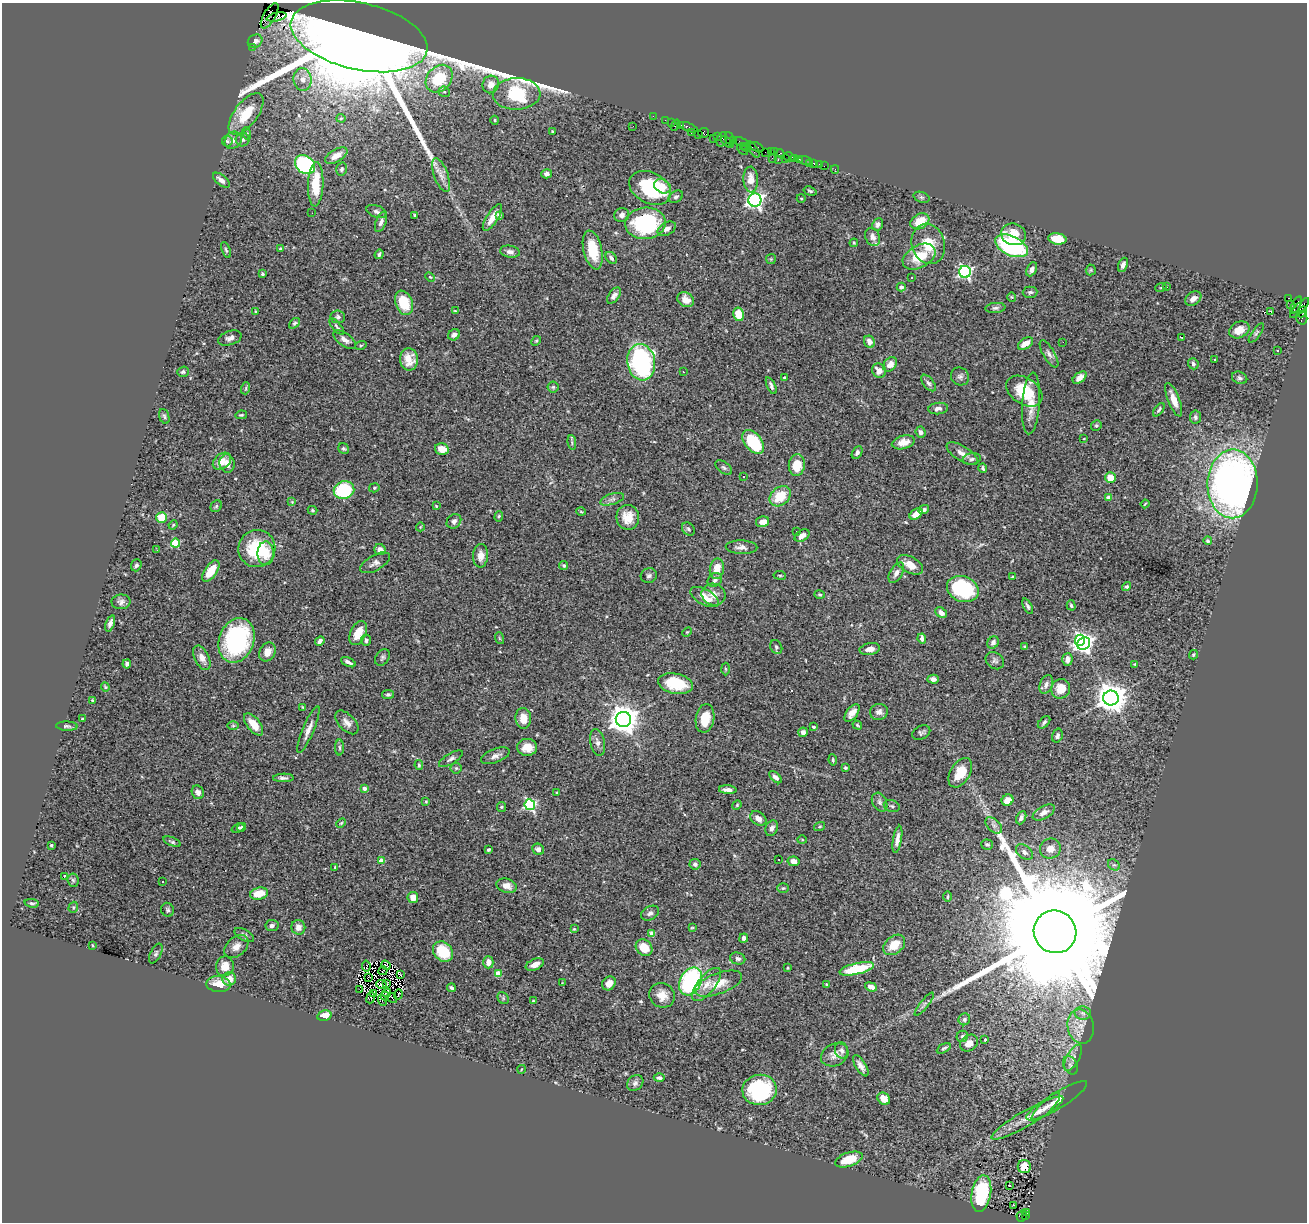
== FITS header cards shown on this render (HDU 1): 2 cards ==
NAXIS1  =                 1305
NAXIS2  =                 1220

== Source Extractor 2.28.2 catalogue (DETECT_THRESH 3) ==
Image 1305 x 1220 px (HDU 1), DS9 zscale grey, 1 PNG px = 1 image px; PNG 1309 x 1224 px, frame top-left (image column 1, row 1220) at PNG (2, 3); each listed source drawn as its Kron ellipse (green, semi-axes under 4 px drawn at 4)
Background 1.67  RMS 0.056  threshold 0.168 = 3 sigma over >= 5 px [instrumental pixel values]
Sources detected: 423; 2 with non-positive FLUX_AUTO (blend fragments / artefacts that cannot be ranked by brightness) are neither listed nor drawn; the other 421 listed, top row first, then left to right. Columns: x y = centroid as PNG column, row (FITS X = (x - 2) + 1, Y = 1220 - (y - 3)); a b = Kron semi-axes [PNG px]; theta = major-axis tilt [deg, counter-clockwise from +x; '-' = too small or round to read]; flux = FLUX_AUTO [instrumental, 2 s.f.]
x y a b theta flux
270 16 14 6 60 1100
277 17 10 4 12 760
359 36 70 33 -13 49000
255 41 8 6 32 18
252 47 2 2 - 33
439 79 15 12 49 170
303 80 11 9 -83 28
491 84 9 8 - 33
444 92 6 5 - 6.8
517 94 24 16 2 430
246 114 24 11 53 120
653 116 2 2 - 34
341 118 4 4 - 4
495 120 4 4 - 3.9
665 120 2 2 - 55
671 122 2 2 - 44
676 125 6 2 56 230
633 126 2 2 - 2.7
681 126 3 3 - 120
688 127 9 3 -22 340
553 132 3 3 - 4.1
246 133 6 4 -72 5.4
691 133 3 2 - 91
703 133 5 5 - 250
698 135 3 2 - 170
718 136 4 3 - 110
714 138 3 2 - 41
722 139 7 5 69 500
730 139 7 3 -67 180
233 140 9 8 - 21
243 140 7 7 - 9.9
227 141 5 5 - 6.2
733 141 4 3 - 220
727 142 7 3 -38 350
741 142 8 2 -18 370
743 146 4 3 - 280
747 147 4 3 - 150
757 147 7 3 -25 220
743 149 6 2 -43 380
753 150 9 3 -58 290
771 151 3 3 - 76
765 152 2 2 - 100
774 152 3 3 - 100
780 153 4 3 - 130
336 156 12 6 30 36
789 157 5 4 - 230
772 158 2 2 - 120
785 158 3 2 - 110
795 158 2 2 - 74
778 160 3 2 - 230
799 160 3 3 - 120
805 160 7 3 -11 78
814 163 4 3 - 170
809 164 2 2 - 25
819 164 2 2 - 14
305 165 11 8 -38 460
824 166 2 2 - 46
342 169 6 5 - 7.1
835 169 4 2 - 20
546 174 5 4 - 11
441 175 18 7 -70 30
751 179 13 7 -87 36
221 180 10 5 -39 19
316 184 22 7 88 110
663 186 9 6 -30 30
650 188 22 15 -27 280
810 191 7 4 -17 6.3
676 197 8 5 31 9.3
922 197 8 5 -19 7.4
801 198 4 3 - 2.9
755 200 6 6 - 1300
377 212 10 6 -20 12
312 213 2 2 - 3.3
415 215 4 4 - 4.6
499 215 4 4 - 13
622 215 7 7 - 16
492 217 15 5 57 43
920 221 10 7 30 79
381 222 11 5 69 16
645 223 20 15 5 340
878 224 7 5 67 13
667 229 10 6 30 17
1013 234 12 10 -18 62
873 237 9 7 -65 21
1057 239 9 5 -9 110
854 243 4 4 - 4
928 244 20 16 -72 92
1011 246 17 9 -25 470
281 249 4 3 - 9.1
226 250 8 4 -71 5.9
593 250 20 9 -77 99
510 252 10 6 -10 16
379 254 5 3 - 6.2
919 257 18 11 29 110
611 258 6 5 - 13
771 259 5 5 - 4.5
1123 265 7 4 68 14
1032 269 7 4 63 15
1091 270 5 5 - 5
965 272 6 6 - 750
263 274 4 4 - 7.5
430 277 5 3 - 3.7
912 277 3 3 - 14
901 287 4 4 - 9.5
1161 287 5 3 - 3.6
1166 287 2 2 - 3.1
1030 292 7 5 1 8.6
614 296 9 5 54 16
1012 297 4 4 - 3.8
1193 298 9 6 35 21
1289 298 4 3 - 730
686 300 9 7 -29 35
404 303 13 8 -68 110
1290 304 2 2 - 27
1296 305 9 3 63 220
995 308 10 5 4 9.3
1300 308 13 4 47 790
256 311 3 2 - 3.4
455 311 4 3 - 4
1270 311 3 2 - 320
1302 312 6 4 64 580
738 314 7 5 -80 66
338 317 7 6 - 9.3
1302 318 7 5 -75 400
294 323 6 4 41 6.5
337 327 10 3 -51 7
1239 330 10 8 25 42
1256 333 11 4 54 8.2
454 335 6 5 - 15
1181 337 4 2 - 5.6
230 338 12 7 18 17
345 340 13 6 -36 23
536 341 5 4 - 4.5
869 342 6 5 - 24
1063 342 3 2 - 2.8
1025 344 8 5 34 46
361 345 6 3 18 3.8
1277 351 3 3 - 5.9
1049 354 15 6 -59 16
409 359 11 9 -83 43
1214 359 3 3 - 6.8
641 362 18 14 -82 630
890 364 8 6 52 36
1193 364 6 5 - 10
879 371 7 6 - 32
183 372 6 5 - 7.9
683 372 3 2 - 8.7
960 376 9 8 - 12
784 377 3 2 - 4.6
1080 378 8 5 36 21
1240 378 8 6 -23 8.8
928 383 10 5 -52 11
771 386 9 4 -66 9.7
553 387 5 5 - 5.8
246 388 6 4 72 5
1024 391 20 13 -33 120
1174 400 18 6 -69 40
1031 403 31 9 86 63
938 409 10 5 7 16
1159 410 8 3 53 6.4
241 415 6 4 8 4.2
164 416 8 5 -71 7.1
1195 417 6 5 - 11
1096 425 5 5 - 5.6
921 432 6 5 - 13
1084 439 4 3 - 2.9
572 442 7 3 -85 5.2
753 442 14 8 -52 240
903 442 11 6 15 36
344 449 6 5 - 6.1
442 449 7 5 -14 42
857 453 7 5 59 13
962 454 18 7 -32 27
972 459 9 5 9 10
222 461 10 7 39 36
227 463 9 7 -79 24
797 465 11 8 82 79
724 467 9 5 -37 9.3
983 468 5 4 - 7.1
743 477 3 2 - 4.1
1110 478 5 5 - 45
1233 484 34 25 89 2000
374 488 5 4 - 4.9
344 490 10 9 - 300
780 496 12 8 42 97
1109 498 4 4 - 43
612 499 12 5 17 15
292 502 4 4 - 4.5
1145 504 4 2 - 3.7
216 506 6 5 - 6.5
436 506 4 3 - 4
312 510 5 4 - 4.9
924 510 5 4 - 13
581 512 5 3 - 3.3
916 514 7 4 33 38
499 516 5 4 - 5.5
628 517 12 11 - 51
162 518 5 5 - 74
454 521 8 6 45 15
763 522 7 5 12 25
173 525 4 3 - 3.3
420 527 4 3 - 2.5
688 529 7 5 -51 8.1
796 531 2 2 - 6.4
802 536 8 5 32 28
1208 541 4 3 - 7.1
175 543 4 4 - 170
741 547 16 7 -2 21
257 549 19 18 - 200
157 550 3 2 - 4.9
380 550 6 5 - 24
266 553 12 8 90 66
481 556 12 7 86 31
375 563 16 7 29 20
136 565 6 5 - 8.1
564 565 4 4 - 6.5
910 565 14 8 -28 44
717 569 10 7 79 46
211 571 12 6 55 77
896 573 11 6 59 19
780 575 6 3 -8 3.9
649 576 8 7 - 10
1012 577 3 3 - 3.5
715 580 8 6 42 10
1127 586 5 4 - 7.3
963 589 16 12 -23 300
714 595 12 11 - 32
820 595 5 4 - 5
705 597 15 7 -29 52
121 602 9 7 2 14
1071 605 5 4 - 5.4
1028 606 8 3 -64 7.6
941 613 6 4 -43 22
110 623 8 4 70 16
687 632 5 3 - 3.6
358 633 13 7 64 54
499 638 6 3 -71 3.9
922 639 5 4 - 18
237 640 23 17 69 520
366 640 5 5 - 10
1080 640 6 5 - 560
320 641 5 3 - 12
993 643 6 5 - 17
1084 644 7 6 - 1200
776 647 7 5 -62 7.8
1025 647 3 3 - 5.7
870 649 10 6 10 24
267 652 10 7 64 32
1193 655 5 4 - 5.1
382 657 9 6 55 9.2
202 658 13 7 -63 27
1067 660 6 5 - 25
995 661 10 8 -35 13
348 662 8 3 -26 12
127 664 4 4 - 8.5
1135 664 4 3 - 3.2
725 669 6 4 -88 5.2
933 679 5 4 - 14
675 684 18 10 -12 130
1046 684 10 6 70 15
105 687 4 4 - 4.3
1061 689 10 9 - 59
388 694 6 4 8 7
1111 698 7 7 - 5800
92 700 3 3 - 3.5
302 707 4 3 - 2.7
879 712 9 8 - 16
852 713 10 5 52 26
523 718 10 8 -84 43
705 718 14 9 80 67
82 719 3 3 - 3.6
623 719 7 7 - 5500
347 722 14 8 -46 23
1044 722 7 4 45 8.1
254 724 13 6 -52 50
857 725 5 3 - 4.4
67 726 11 4 -3 9.1
233 726 6 4 0 4.9
814 727 4 3 - 5.2
308 729 25 5 67 30
803 732 5 4 - 15
921 733 9 6 25 9.2
1057 736 7 5 74 11
597 742 13 7 -78 19
340 747 8 4 -89 6.5
527 747 10 8 0 45
495 756 15 7 20 18
451 759 13 5 31 13
833 760 5 4 - 6
419 765 5 3 - 5.4
456 768 5 5 - 6.8
845 768 3 3 - 5.2
960 773 16 9 59 82
775 777 7 4 -45 13
283 778 10 4 1 12
364 788 4 4 - 16
728 790 9 4 -3 17
198 792 7 6 - 15
556 793 3 2 - 2.8
1008 800 6 5 - 36
426 802 4 3 - 3.4
880 802 10 7 -62 13
530 805 5 5 - 520
737 805 5 4 - 4.4
892 806 8 6 -18 8.8
501 807 5 4 - 4.7
1044 812 12 6 29 23
758 818 9 6 -38 24
1021 818 7 4 65 14
341 823 5 4 - 4.6
994 825 10 6 -45 14
241 827 4 3 - 5.3
820 827 6 3 19 4.4
238 828 7 4 22 6
772 828 8 6 67 16
897 839 14 4 80 21
802 840 4 4 - 3.8
172 842 9 4 -21 7.4
51 845 3 3 - 6
987 845 6 5 - 6.5
538 849 6 5 - 16
1050 849 10 10 - 37
488 850 3 3 - 6.1
1024 852 9 6 -41 18
779 859 3 2 - 4.6
382 861 4 4 - 51
793 861 6 4 -12 39
695 864 5 5 - 9.6
1114 865 6 5 - 8.2
335 867 3 3 - 3.4
64 877 3 2 - 32
73 880 7 5 -84 7.8
163 881 3 3 - 7.5
507 886 10 7 -16 30
783 888 6 5 - 5.3
259 894 9 6 14 71
413 897 5 5 - 32
948 897 5 3 - 4.4
32 903 7 4 -7 7.4
73 907 6 4 72 5.1
167 910 7 6 - 8
650 913 9 6 30 14
272 925 6 5 - 13
298 927 7 7 - 24
692 928 4 2 - 3.1
574 929 3 3 - 3.7
1055 932 22 21 - 220000
652 934 4 4 - 59
244 935 11 5 -30 12
744 938 5 4 - 11
93 945 3 2 - 3.1
894 945 12 8 40 67
236 947 14 9 42 30
644 948 9 7 -44 63
443 952 11 9 -46 130
156 954 10 5 63 9.4
738 959 8 6 -15 10
488 962 6 5 - 31
386 965 5 2 - 3.4
535 965 9 5 23 23
225 966 10 9 - 39
366 966 5 2 - 4.9
787 968 3 3 - 3.3
857 969 17 5 13 150
383 971 4 2 - 5.9
498 973 4 4 - 82
401 975 3 2 - 3.5
368 977 2 2 - 4.5
229 979 7 6 - 35
691 981 15 10 62 530
562 983 4 4 - 2.9
609 983 7 6 - 25
218 984 12 8 -3 55
387 984 4 3 - 5
707 984 20 8 50 40
718 984 25 10 20 73
827 984 4 3 - 4.7
381 985 5 2 - 11
871 987 6 4 -22 35
451 988 4 3 - 8.2
360 990 2 2 - 1.4
387 993 4 2 - 5.4
373 994 3 3 - 3.3
398 994 5 2 - 4.7
662 995 13 12 - 46
385 996 4 2 - 0.33
371 998 5 4 - 11
392 998 5 2 - 1.6
503 998 6 5 - 7.8
383 1000 5 4 - 5.9
533 1001 4 2 - 3.2
924 1004 14 4 51 11
1083 1013 8 6 -4 15
324 1016 7 5 15 45
964 1019 6 5 - 8.8
1081 1026 17 13 -78 53
962 1036 6 5 - 10
985 1039 3 3 - 7.8
969 1043 10 7 37 31
944 1048 7 4 29 6.7
841 1050 8 6 -76 13
835 1055 14 11 26 29
1073 1058 14 6 60 20
1070 1065 10 7 -64 14
861 1066 12 5 -58 20
522 1069 4 3 - 2.8
659 1078 5 4 - 9.4
635 1083 9 7 39 13
760 1090 17 15 7 330
884 1099 7 5 -44 36
1057 1101 35 8 31 52
1046 1107 19 6 45 35
1027 1118 41 7 30 68
849 1159 14 7 19 68
1024 1167 7 6 - 30
1009 1186 3 3 - 66
981 1194 18 9 79 260
1013 1205 3 2 - 7
1027 1212 3 3 - 280
1022 1216 6 5 - 480
1025 1216 3 3 - 170
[2 non-positive-flux detections neither listed nor drawn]